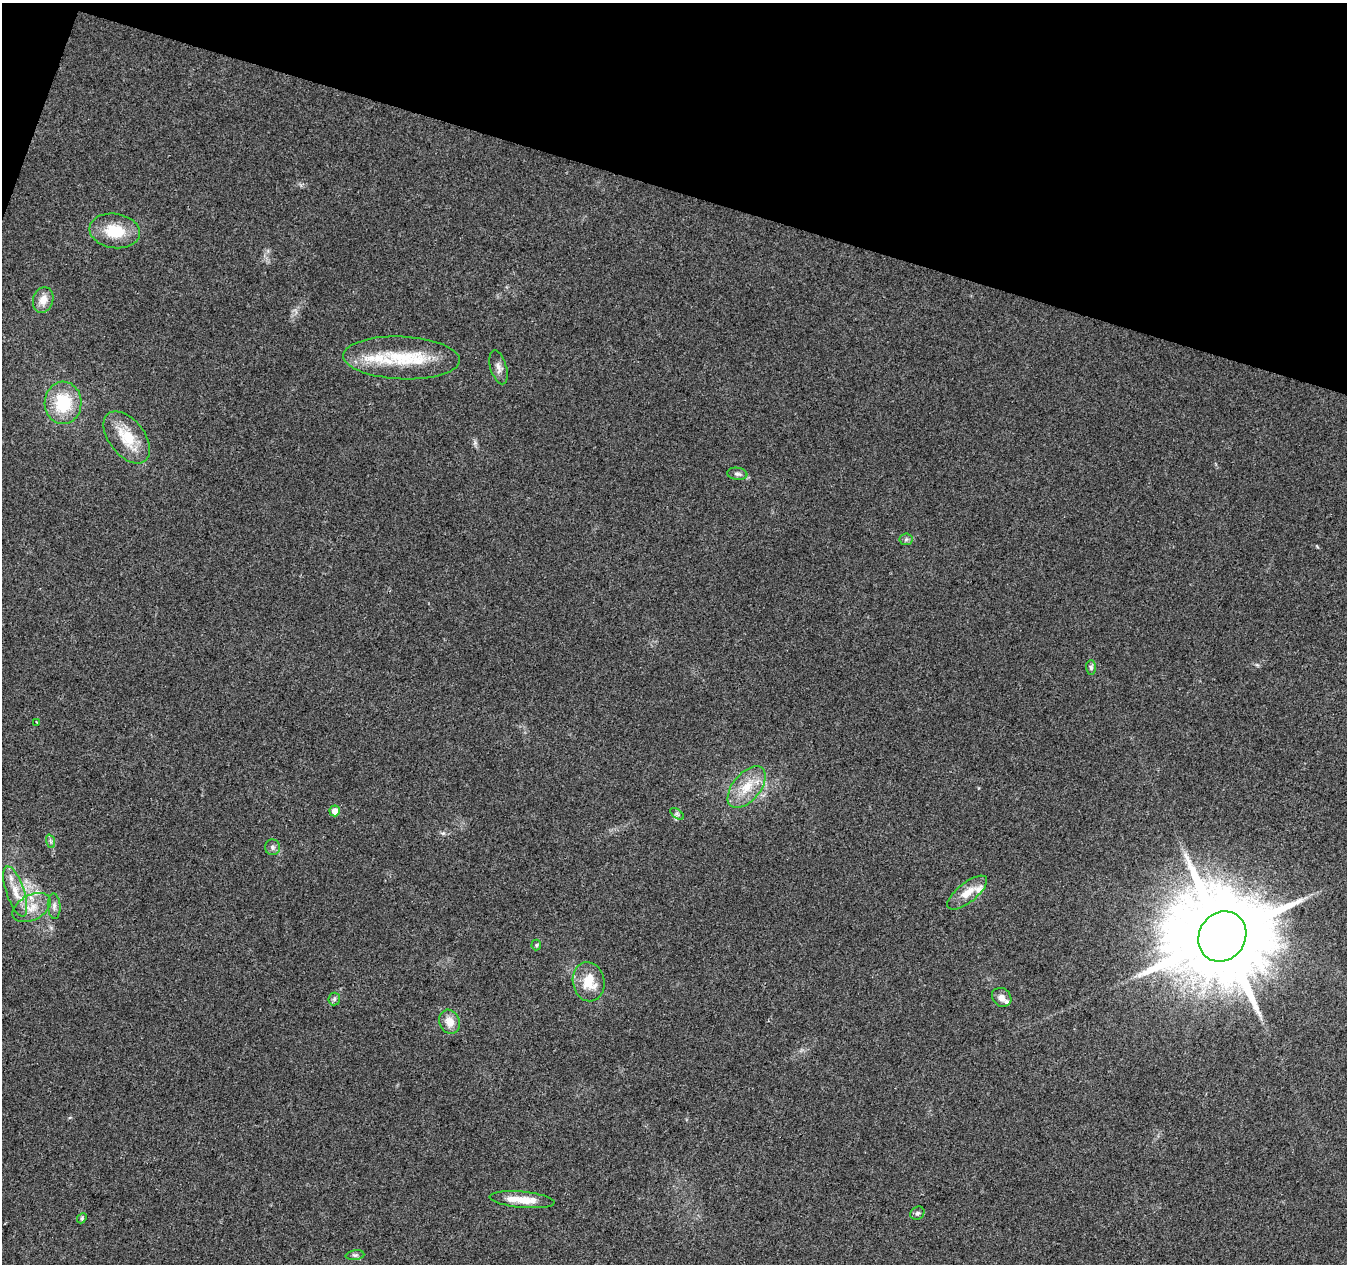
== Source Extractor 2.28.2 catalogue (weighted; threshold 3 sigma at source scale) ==
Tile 2 of 4 x 4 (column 2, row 1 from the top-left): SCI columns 1352-2696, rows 4065-5326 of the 5386 x 5539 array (HDU 1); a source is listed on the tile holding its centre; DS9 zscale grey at full resolution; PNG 1349 x 1266 px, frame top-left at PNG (2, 3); each listed source drawn as its Kron ellipse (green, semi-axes under 4 px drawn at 4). Shown black and unused: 15% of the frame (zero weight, under 3 of 4 exposures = <1% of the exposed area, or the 3 px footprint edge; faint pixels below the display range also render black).
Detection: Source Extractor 2.28.2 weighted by HDU 2 'WHT'; one run over the whole footprint, this tile lists its part. Background 0.0487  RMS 0.0044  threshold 0.0198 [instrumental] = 3 sigma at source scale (4.5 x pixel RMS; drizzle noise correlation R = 1.50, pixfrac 1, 0.0396/0.0396 arcsec/px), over >= 5 px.
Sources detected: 32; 3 inside a brighter listed object's ellipse — not listed separately; the other 29 listed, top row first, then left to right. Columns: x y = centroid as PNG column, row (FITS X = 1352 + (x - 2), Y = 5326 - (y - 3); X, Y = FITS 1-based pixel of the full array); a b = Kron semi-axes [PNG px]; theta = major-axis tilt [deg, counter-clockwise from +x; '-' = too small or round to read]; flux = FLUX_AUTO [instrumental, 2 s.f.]
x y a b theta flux
115 231 25 17 -9 14
43 300 13 10 72 4.6
401 358 58 21 -3 29
498 367 17 8 -74 2.6
63 403 21 18 88 20
127 437 30 17 -52 13
737 474 10 6 -8 1.4
906 539 6 6 - 0.88
1091 667 7 5 -89 1.1
37 722 3 3 - 0.58
747 787 25 13 50 11
335 811 5 5 - 4.5
677 814 8 4 -37 0.93
50 841 7 4 -70 0.98
272 847 8 7 - 1.4
15 892 26 9 -72 7.2
967 893 24 9 39 6.5
54 906 13 6 -86 1.8
32 908 20 12 28 6.9
1222 936 26 23 56 9600
536 945 5 5 - 0.57
589 982 20 16 -79 10
1002 997 10 8 -39 2.5
334 999 6 6 - 0.92
450 1022 12 10 -68 4.7
522 1200 32 8 -5 8.7
917 1213 7 6 - 1.1
82 1218 5 4 - 0.63
355 1255 9 5 7 1.1